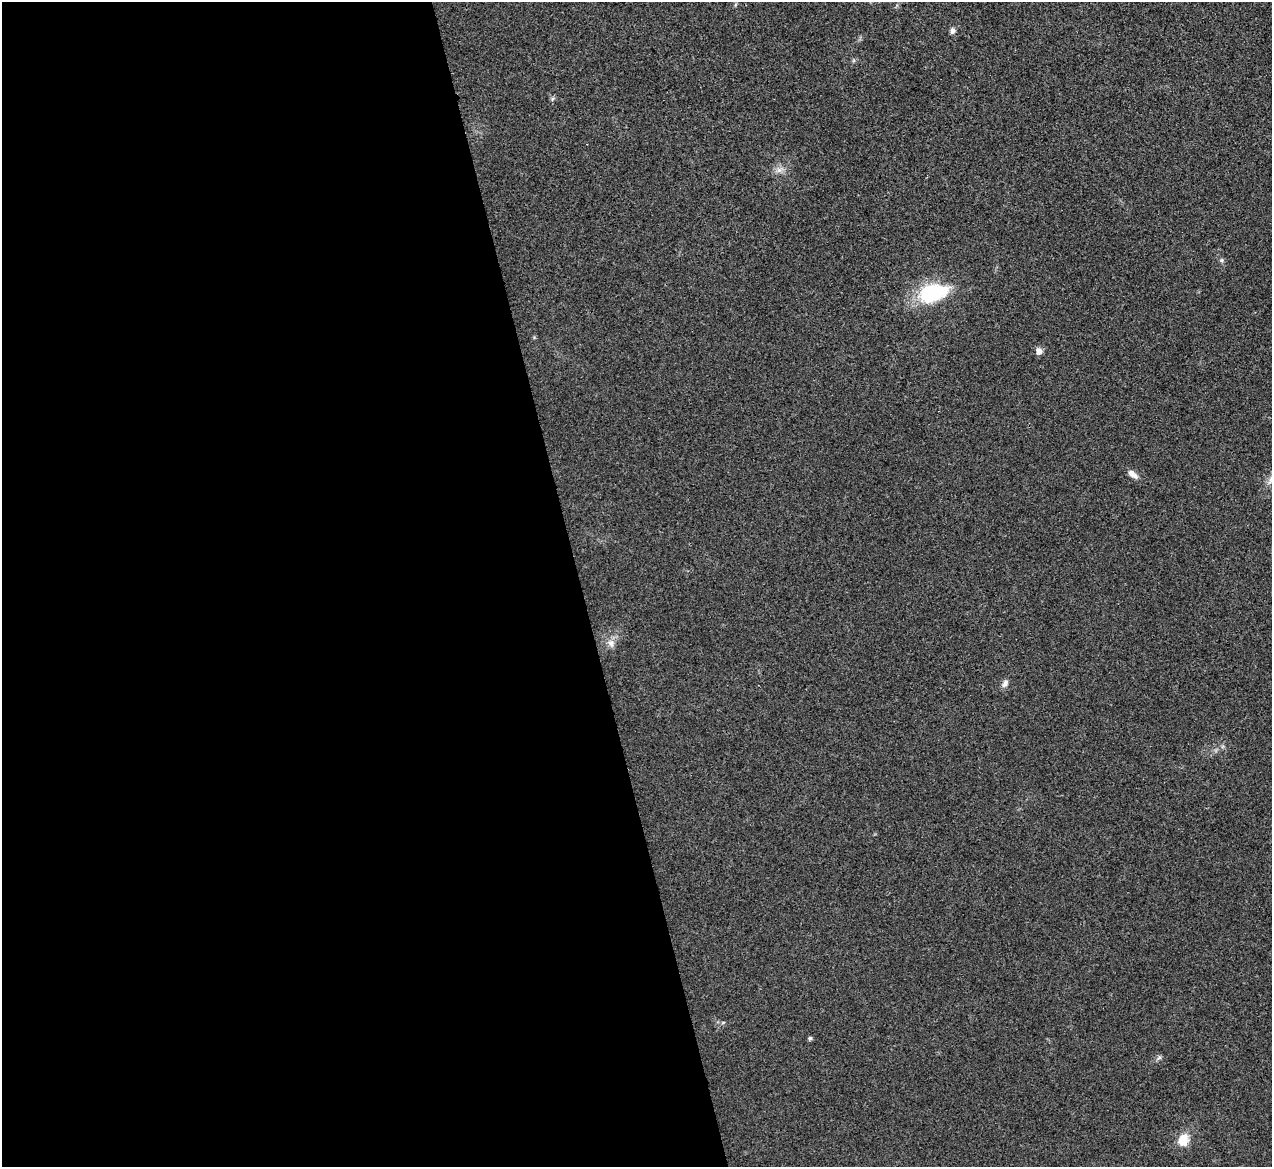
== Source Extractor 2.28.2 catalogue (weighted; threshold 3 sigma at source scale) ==
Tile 9 of 4 x 4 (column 1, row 3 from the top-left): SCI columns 4-1273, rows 1311-2475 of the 5086 x 5069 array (HDU 1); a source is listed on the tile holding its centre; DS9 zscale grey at full resolution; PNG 1274 x 1169 px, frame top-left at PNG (2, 2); no overlay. Shown black and unused: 46% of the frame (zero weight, under 3 of 4 exposures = <1% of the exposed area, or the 3 px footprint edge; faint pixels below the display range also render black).
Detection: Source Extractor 2.28.2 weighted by HDU 2 'WHT'; one run over the whole footprint, this tile lists its part. Background 0.0296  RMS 0.0061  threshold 0.0272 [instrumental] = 3 sigma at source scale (4.5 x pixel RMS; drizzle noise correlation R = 1.50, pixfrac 1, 0.05/0.05 arcsec/px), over >= 5 px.
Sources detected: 12; all 12 listed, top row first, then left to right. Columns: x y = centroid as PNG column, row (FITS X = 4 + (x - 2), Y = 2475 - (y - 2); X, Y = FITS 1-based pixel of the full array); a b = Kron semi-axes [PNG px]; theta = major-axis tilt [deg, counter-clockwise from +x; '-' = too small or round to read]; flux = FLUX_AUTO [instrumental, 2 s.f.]
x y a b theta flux
952 31 6 6 - 2.4
552 99 6 4 50 0.99
779 170 7 6 - 2.3
1221 260 6 5 - 1.1
933 293 34 20 16 41
1039 351 7 6 - 3.4
1132 474 14 6 -38 3.8
611 643 12 7 -63 3.3
1005 683 11 7 62 2.4
810 1038 5 4 - 1.2
1159 1057 6 6 - 1.2
1183 1140 15 12 80 9.3